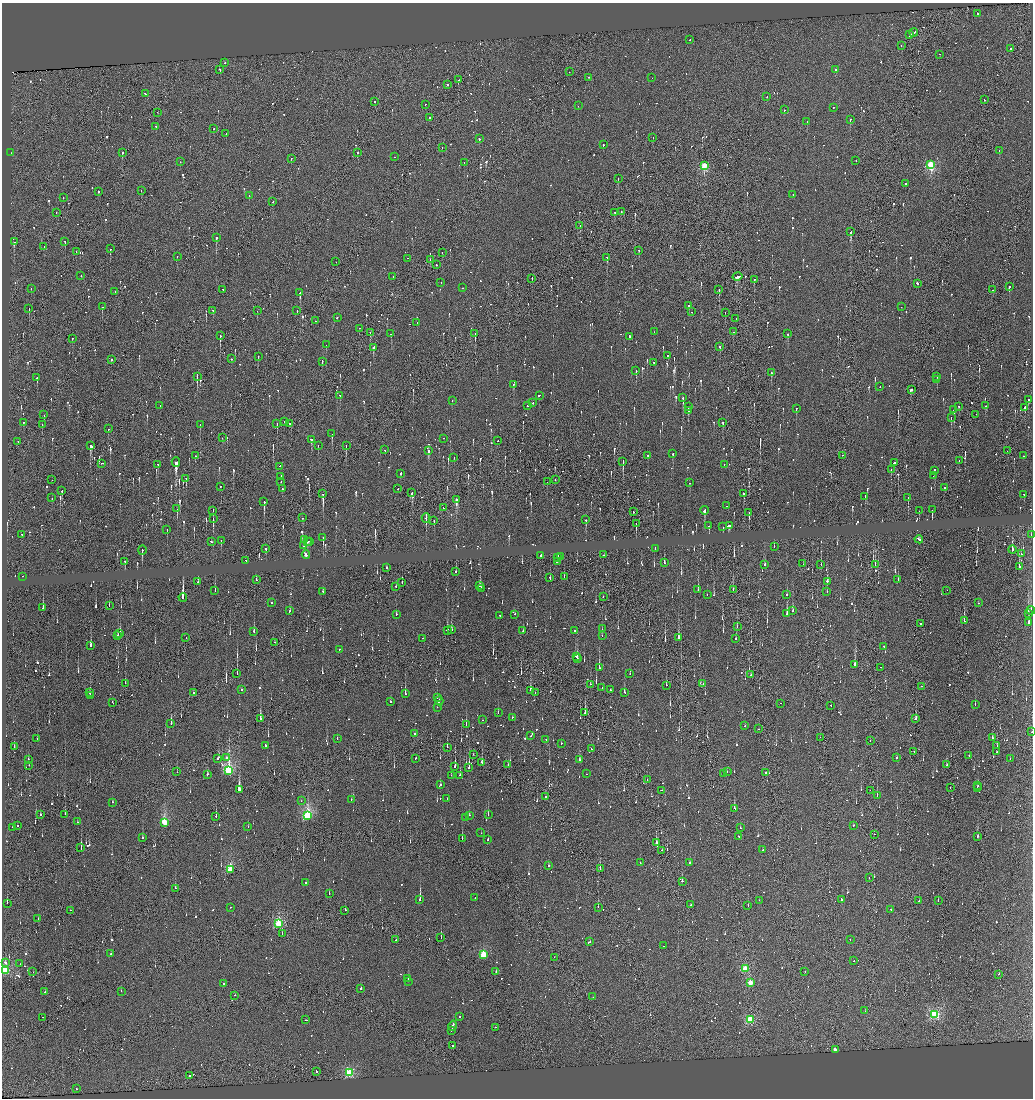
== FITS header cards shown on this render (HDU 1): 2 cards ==
NAXIS1  =                 2061
NAXIS2  =                 2192

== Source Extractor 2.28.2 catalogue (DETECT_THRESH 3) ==
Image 2061 x 2192 px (HDU 1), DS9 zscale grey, zoomed out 1/2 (1 PNG px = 2 x 2 image px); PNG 1035 x 1100 px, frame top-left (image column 1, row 2191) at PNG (2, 3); each listed source drawn as its Kron ellipse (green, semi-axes under 4 px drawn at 4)
Background 0.0109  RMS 0.45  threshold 1.35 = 3 sigma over >= 5 px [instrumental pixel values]
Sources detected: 1841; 291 cannot appear on this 1/2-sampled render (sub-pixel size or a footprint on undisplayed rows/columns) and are neither listed nor drawn; of the other 1550, the 500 brightest by FLUX_AUTO listed and drawn (1050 fainter detections omitted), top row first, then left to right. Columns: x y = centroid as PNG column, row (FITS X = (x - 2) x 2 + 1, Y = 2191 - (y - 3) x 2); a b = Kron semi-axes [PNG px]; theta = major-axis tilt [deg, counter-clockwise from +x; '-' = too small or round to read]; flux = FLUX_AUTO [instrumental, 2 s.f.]
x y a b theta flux
978 14 2 2 - 1600
914 32 4 1 - 6000
910 35 2 2 - 7500
690 40 2 2 - 2000
901 45 2 1 - 980
1011 49 2 1 - 1100
939 54 2 1 - 900
225 63 2 2 - 3400
220 69 2 2 - 1900
836 70 2 1 - 1500
569 72 2 2 - 1000
589 77 2 2 - 1000
652 78 2 1 - 1500
458 80 2 2 - 870
447 85 2 1 - 2200
145 93 2 2 - 1000
767 96 2 1 - 2000
984 100 2 2 - 4200
375 101 2 1 - 3000
425 104 2 1 - 660
578 106 2 2 - 960
833 107 2 1 - 890
784 110 2 2 - 1400
157 112 2 1 - 870
429 118 2 1 - 1400
850 119 2 2 - 13000
807 122 2 2 - 2100
156 126 2 2 - 780
214 129 2 1 - 760
226 134 2 2 - 1500
653 137 2 2 - 970
479 139 2 2 - 15000
603 145 2 2 - 1500
442 147 2 2 - 1000
999 150 2 1 - 690
357 152 2 1 - 3400
11 153 2 2 - 840
122 153 2 2 - 2900
394 157 2 2 - 1400
291 158 2 1 - 1100
856 160 2 1 - 1200
180 162 2 2 - 740
464 162 2 1 - 690
931 164 3 2 - 13000
704 165 2 2 - 5900
618 179 2 1 - 2100
905 183 2 1 - 1200
141 190 2 1 - 740
98 192 2 2 - 1300
793 194 2 2 - 1100
249 195 2 2 - 1300
63 197 2 1 - 1400
272 202 2 1 - 1800
56 212 2 1 - 690
615 212 2 2 - 870
621 212 2 1 - 1200
580 225 2 2 - 690
850 232 2 2 - 2100
216 237 2 2 - 3500
65 241 2 2 - 2500
14 242 2 2 - 2800
44 246 2 1 - 950
110 249 2 1 - 790
639 250 2 1 - 2200
76 252 2 1 - 770
442 252 2 1 - 1300
177 256 2 2 - 910
607 257 2 2 - 1200
408 258 2 1 - 3300
430 260 2 1 - 1500
336 262 2 1 - 810
436 264 2 2 - 700
81 276 2 2 - 850
393 276 2 1 - 1700
738 276 5 2 - 5500
532 278 2 1 - 1300
754 279 2 1 - 2200
441 282 2 2 - 940
917 283 3 2 - 1100
1009 287 2 1 - 4200
463 288 2 2 - 690
31 289 2 2 - 770
719 289 2 1 - 2700
223 290 3 2 - 2000
993 290 2 1 - 770
115 291 2 2 - 1100
300 293 3 2 - 1800
689 305 2 1 - 700
102 307 2 2 - 2200
901 307 2 1 - 990
29 309 2 2 - 2000
213 310 2 2 - 1400
297 310 2 1 - 1300
257 311 2 1 - 1300
692 312 2 1 - 850
725 313 2 1 - 680
337 317 2 2 - 1200
736 319 2 1 - 870
315 321 2 1 - 1100
417 323 2 1 - 660
359 328 2 2 - 920
654 332 2 1 - 670
733 332 2 1 - 3200
370 333 2 1 - 2000
475 333 3 1 - 690
391 334 2 2 - 1200
788 334 2 2 - 2000
220 336 2 2 - 10000
629 336 2 2 - 1400
72 338 2 2 - 1200
326 345 2 1 - 710
373 347 3 2 - 1800
720 347 2 2 - 8200
668 355 2 1 - 700
258 356 2 1 - 800
232 359 2 2 - 970
111 360 2 2 - 1600
322 361 2 1 - 2700
654 362 2 2 - 1000
636 370 2 2 - 1300
771 373 2 2 - 2200
197 377 3 1 - 1700
937 377 2 2 - 940
37 378 2 1 - 1700
937 380 2 1 - 1200
513 384 2 2 - 760
880 386 2 2 - 900
911 389 3 2 - 4000
340 395 2 2 - 1100
539 395 2 2 - 1400
683 398 2 2 - 1800
452 400 2 2 - 2500
1029 400 3 2 - 800
533 403 2 1 - 2000
160 405 2 2 - 730
528 406 2 2 - 820
958 406 2 2 - 1400
986 406 3 2 - 1100
688 407 2 1 - 4300
1024 407 2 2 - 180000
796 408 2 2 - 780
953 410 2 2 - 1100
689 411 2 2 - 3700
976 414 2 1 - 1000
44 415 2 1 - 790
951 418 3 1 - 1600
24 422 2 2 - 750
285 422 2 2 - 1400
723 422 2 2 - 620
289 423 2 1 - 1100
42 424 2 2 - 910
200 424 2 1 - 730
277 424 2 2 - 850
108 429 2 1 - 2100
332 434 3 2 - 3600
222 438 2 1 - 680
444 438 2 1 - 720
311 439 2 2 - 1600
18 441 2 1 - 700
498 441 2 2 - 1200
318 445 2 2 - 810
346 445 2 1 - 1400
91 446 4 2 - 1600
385 450 2 2 - 1700
429 451 2 2 - 10000
1007 451 2 1 - 650
673 454 2 2 - 1100
648 455 2 2 - 820
842 455 2 1 - 1200
195 456 2 1 - 1000
1023 456 2 2 - 620
454 458 2 1 - 710
623 461 4 2 - 1700
959 461 2 1 - 2100
176 462 5 2 - 7000
894 462 2 2 - 2100
102 463 2 1 - 2300
158 464 2 2 - 630
724 464 2 2 - 1100
280 466 2 2 - 870
891 469 2 2 - 1000
934 470 3 2 - 1800
400 473 3 2 - 1800
281 476 3 2 - 2400
933 476 2 1 - 1400
186 479 2 1 - 1100
52 480 2 1 - 1100
555 480 2 2 - 1000
281 482 2 2 - 1100
547 482 2 1 - 1000
690 483 2 2 - 1100
221 486 2 2 - 730
944 488 2 1 - 1100
282 489 2 2 - 660
398 489 2 2 - 2600
62 491 2 2 - 3100
412 493 2 2 - 4500
744 493 2 2 - 1300
323 494 4 2 - 5700
1024 494 2 2 - 8000
865 496 2 2 - 2100
52 498 2 1 - 770
908 498 3 2 - 860
456 499 4 2 - 2900
264 502 4 2 - 2400
726 506 2 1 - 970
443 508 2 2 - 880
177 509 3 2 - 960
213 510 3 1 - 740
705 510 4 2 - 1900
932 510 3 2 - 3000
919 511 2 2 - 710
633 512 2 1 - 3400
749 513 3 1 - 680
302 518 2 1 - 1600
426 518 5 2 - 700
213 519 4 1 - 1100
586 520 2 2 - 890
434 521 2 1 - 2100
636 524 2 1 - 960
729 525 4 2 - 4400
709 526 2 2 - 1600
723 527 2 2 - 1200
167 529 2 1 - 700
22 534 2 1 - 990
1031 535 2 2 - 1100
323 537 4 2 - 1200
305 539 2 2 - 10000
919 539 4 2 - 3700
221 540 2 2 - 990
211 541 2 2 - 1300
307 541 3 2 - 1400
310 541 2 2 - 660
304 546 2 2 - 1600
774 546 3 2 - 720
266 548 3 2 - 810
655 548 2 2 - 680
142 550 4 2 - 950
1012 550 4 2 - 1900
306 554 4 2 - 1600
1022 554 2 1 - 1000
604 555 2 1 - 1200
541 556 2 2 - 1000
558 557 2 1 - 2500
560 557 4 1 - 3100
246 560 2 1 - 1600
125 561 4 2 - 910
557 562 2 2 - 1100
664 563 2 2 - 780
803 564 2 1 - 770
765 565 3 2 - 780
821 565 2 2 - 1700
875 565 2 1 - 1100
1019 567 2 1 - 4800
386 568 2 2 - 1700
456 572 2 2 - 2300
22 576 2 1 - 2400
564 577 2 2 - 680
550 578 3 1 - 640
898 579 2 2 - 680
256 580 2 2 - 750
827 581 3 2 - 3000
198 582 2 2 - 1500
402 582 2 1 - 650
396 586 2 1 - 1900
479 586 3 2 - 2900
481 589 2 2 - 850
698 590 2 1 - 1100
733 590 2 2 - 2200
947 590 2 2 - 700
215 591 2 2 - 1600
323 591 2 1 - 1100
827 592 2 2 - 1200
707 595 2 1 - 940
787 595 2 2 - 1600
603 596 2 1 - 970
183 597 4 2 - 10000
272 603 2 2 - 840
978 603 2 1 - 640
109 606 2 1 - 2700
43 608 2 2 - 1200
1031 610 4 2 - 1100
289 611 3 2 - 920
793 611 2 2 - 1900
396 614 2 2 - 2200
515 614 2 2 - 1400
787 614 4 2 - 1100
1028 614 2 2 - 12000
500 615 2 1 - 2600
964 621 3 2 - 750
1029 622 2 2 - 4300
920 623 2 1 - 1100
737 627 2 2 - 910
451 629 2 2 - 2900
602 629 2 1 - 630
447 630 4 2 - 1500
254 631 2 2 - 2900
523 631 2 1 - 620
574 631 2 2 - 2600
120 633 3 2 - 980
117 635 2 2 - 2100
602 635 2 1 - 830
186 638 2 1 - 1200
423 638 2 1 - 1100
678 638 3 2 - 2600
736 639 2 2 - 880
274 642 2 2 - 790
91 646 2 2 - 3900
884 646 2 1 - 5100
340 649 3 2 - 3300
576 656 3 2 - 1300
577 659 2 1 - 1600
855 665 3 2 - 1600
880 667 2 2 - 1100
599 668 4 2 - 2700
237 674 2 1 - 680
630 674 2 2 - 1000
751 675 2 2 - 1200
125 683 2 1 - 670
590 684 2 2 - 840
703 684 2 1 - 690
666 685 2 2 - 1900
921 686 2 1 - 780
602 688 2 1 - 1300
241 690 2 2 - 1300
531 690 4 2 - 1800
611 690 2 1 - 1700
624 692 3 2 - 1200
89 693 3 2 - 650
193 693 2 2 - 800
535 693 2 1 - 680
405 694 2 2 - 7200
90 695 2 1 - 1200
437 698 2 2 - 1500
439 701 4 2 - 3600
112 702 2 1 - 780
390 702 2 2 - 760
781 703 2 2 - 720
975 704 2 2 - 620
831 706 2 2 - 1300
437 707 2 2 - 1100
498 713 2 2 - 800
585 713 2 1 - 2000
512 717 2 2 - 630
260 718 3 2 - 1200
915 719 2 2 - 1400
483 720 2 2 - 740
171 724 2 1 - 1500
466 724 2 1 - 3300
745 726 2 2 - 1500
759 729 2 2 - 740
1032 731 2 1 - 3200
415 734 2 1 - 740
531 736 2 2 - 1500
820 737 2 1 - 680
992 738 2 1 - 1200
37 739 2 2 - 990
337 739 2 1 - 630
546 739 2 2 - 630
870 741 2 1 - 760
561 743 2 2 - 740
265 745 2 2 - 940
997 745 2 2 - 790
14 747 2 1 - 3700
447 747 2 1 - 1800
591 749 2 2 - 1400
914 751 3 1 - 1100
996 752 2 1 - 860
473 755 2 1 - 880
969 755 2 2 - 690
896 757 2 2 - 4500
218 758 3 2 - 3400
226 758 2 2 - 2200
416 758 3 1 - 1200
1010 758 2 2 - 660
28 759 2 2 - 690
579 760 2 2 - 1500
481 762 2 1 - 30000
508 764 2 1 - 1100
29 765 2 1 - 630
947 765 2 1 - 1900
455 767 2 2 - 8500
469 768 2 1 - 16000
229 771 4 2 - 19000
177 772 2 1 - 1100
727 772 2 1 - 1500
766 772 2 2 - 840
207 774 2 2 - 3500
586 774 2 2 - 820
724 774 2 2 - 1400
451 775 2 2 - 1100
460 775 2 2 - 1100
647 780 2 1 - 910
440 785 3 2 - 1000
978 786 2 2 - 1200
950 787 2 1 - 760
977 788 2 2 - 1300
239 789 3 2 - 14000
662 790 3 1 - 990
870 790 2 1 - 1200
877 796 2 1 - 1000
546 797 2 1 - 2800
447 798 2 2 - 650
351 799 2 2 - 980
301 801 2 2 - 2000
112 802 2 2 - 2900
735 809 3 2 - 2800
65 814 2 2 - 2500
488 814 2 2 - 2000
40 815 2 2 - 1700
307 815 3 3 - 18000
469 815 2 2 - 940
216 816 2 2 - 2100
466 817 3 2 - 1900
77 822 2 1 - 650
164 822 3 2 - 8000
17 825 2 2 - 1700
853 825 2 2 - 1300
12 827 2 2 - 840
248 827 2 2 - 720
741 828 2 2 - 760
481 833 2 2 - 640
874 834 2 1 - 1200
739 836 2 2 - 830
978 836 2 2 - 4200
142 838 2 2 - 970
462 838 2 1 - 2700
488 840 2 2 - 1100
656 843 2 2 - 51000
81 848 3 1 - 2400
662 850 2 1 - 2500
763 850 2 2 - 890
640 863 2 1 - 2300
690 863 2 2 - 4600
549 866 2 1 - 1300
230 869 3 2 - 7600
600 869 2 1 - 1200
869 877 2 1 - 680
682 881 2 2 - 5000
306 882 2 2 - 650
175 888 2 2 - 1800
329 894 2 2 - 1000
475 897 2 1 - 870
842 899 2 2 - 2000
420 900 2 2 - 21000
759 900 2 2 - 720
938 900 2 1 - 1300
919 901 2 2 - 1900
7 903 2 1 - 2200
690 905 2 1 - 930
748 905 2 2 - 2900
230 907 2 2 - 700
598 907 2 2 - 1000
891 909 2 2 - 1500
70 910 2 1 - 900
345 910 2 1 - 1100
38 919 2 1 - 680
279 924 3 2 - 12000
282 933 2 2 - 790
441 938 2 2 - 2300
396 940 2 2 - 860
850 940 2 1 - 700
590 941 2 2 - 710
664 946 2 2 - 830
111 954 3 2 - 680
483 954 2 2 - 7700
554 957 2 2 - 700
854 961 2 1 - 640
5 963 3 2 - 2000
20 964 2 1 - 1100
745 968 2 2 - 5600
6 970 3 2 - 12000
496 971 2 2 - 860
33 972 2 1 - 1900
805 972 2 1 - 640
999 974 2 1 - 840
408 978 2 2 - 16000
408 981 2 2 - 2200
223 983 2 2 - 2500
750 983 2 2 - 4500
361 988 2 2 - 1800
121 991 2 2 - 1000
45 992 2 1 - 870
235 995 2 1 - 1500
593 997 2 1 - 640
865 1011 2 1 - 650
935 1014 3 3 - 14000
459 1016 2 2 - 3100
42 1017 2 2 - 800
750 1019 2 2 - 8100
306 1020 2 1 - 3000
453 1026 5 2 - 5400
495 1027 2 2 - 1200
451 1030 3 2 - 2900
452 1046 2 1 - 670
835 1050 2 2 - 1200
316 1071 2 1 - 1200
349 1073 3 2 - 12000
190 1075 3 2 - 2700
76 1089 2 2 - 800
At the frame edge (FLAGS 8, measured only in part): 3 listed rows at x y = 1031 535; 1031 610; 1032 731
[1050 fainter detections neither listed nor drawn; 291 sub-pixel or undisplayed-footprint detections neither listed nor drawn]